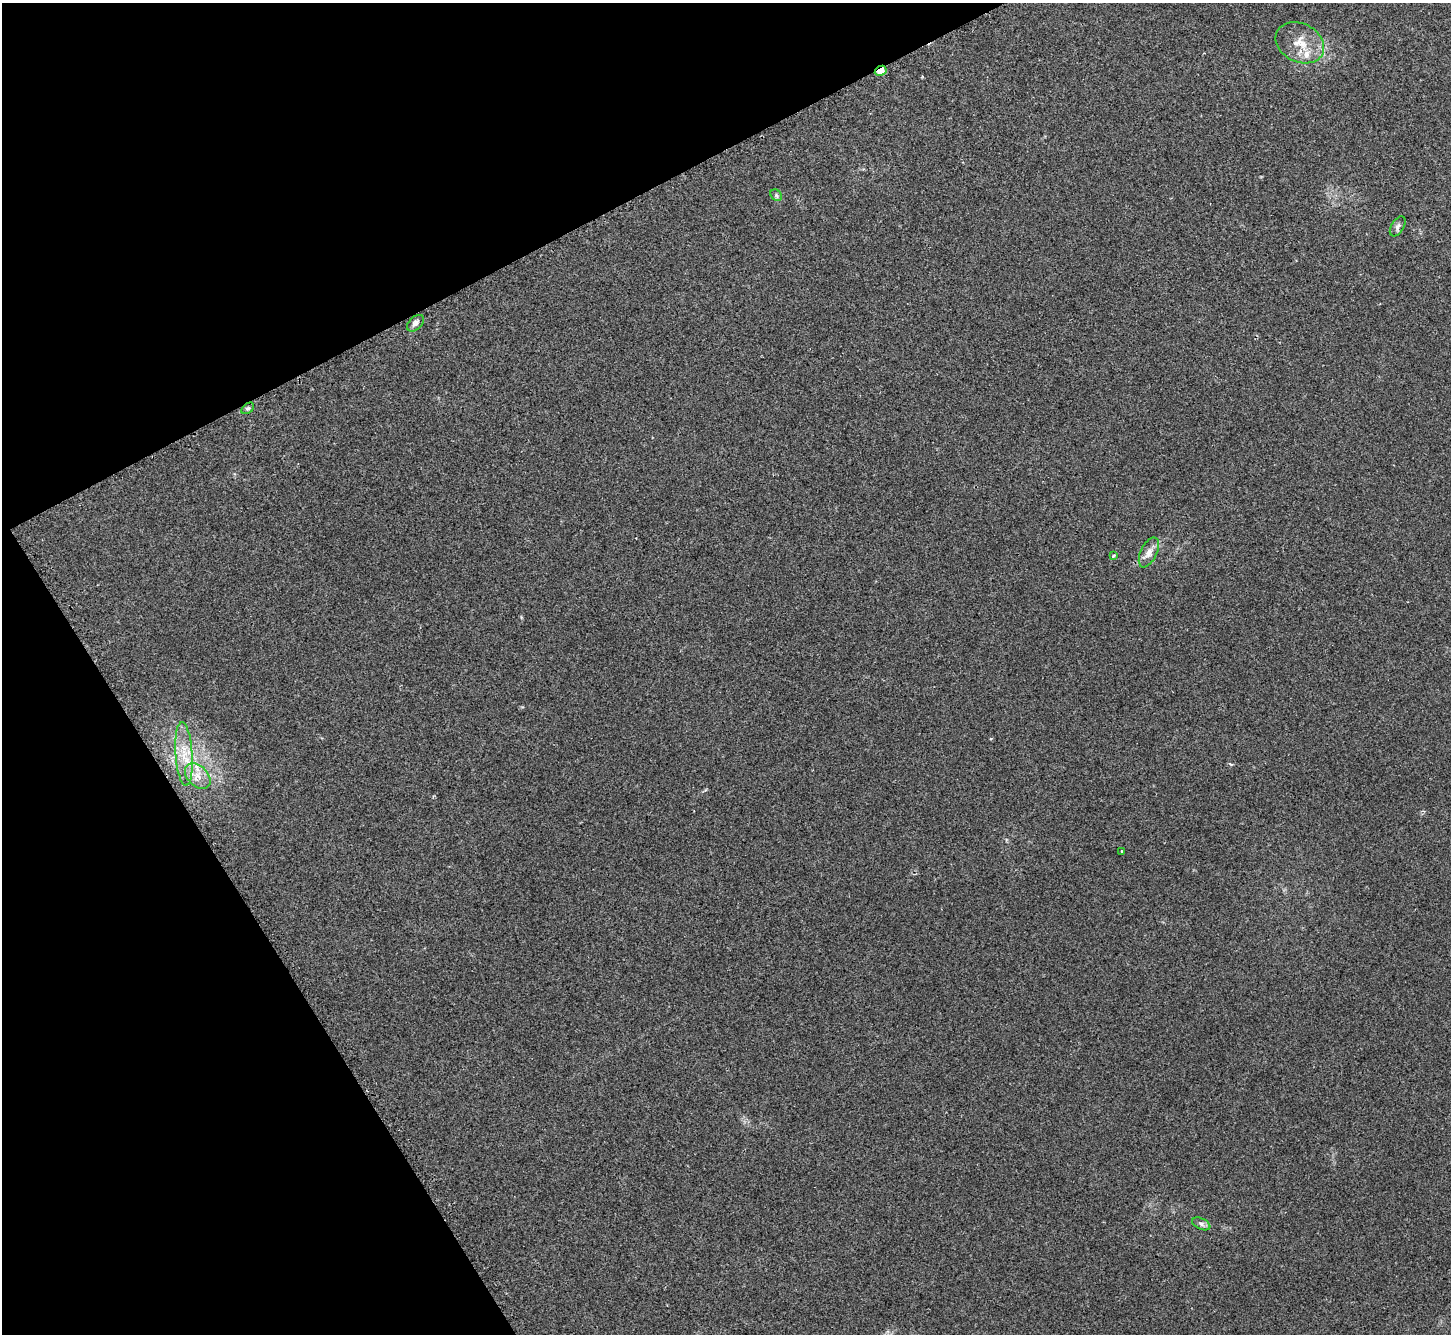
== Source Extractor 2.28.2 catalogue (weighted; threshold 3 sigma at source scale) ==
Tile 5 of 4 x 4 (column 1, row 2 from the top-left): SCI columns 37-1485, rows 2848-4179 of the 5873 x 5864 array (HDU 1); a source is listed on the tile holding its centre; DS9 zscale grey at full resolution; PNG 1453 x 1336 px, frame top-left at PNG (2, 3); each listed source drawn as its Kron ellipse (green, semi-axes under 4 px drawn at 4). Shown black and unused: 25% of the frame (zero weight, under 2 of 3 exposures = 3% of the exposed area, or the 3 px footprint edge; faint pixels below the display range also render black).
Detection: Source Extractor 2.28.2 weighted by HDU 2 'WHT'; one run over the whole footprint, this tile lists its part. Background 0.161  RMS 0.0079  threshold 0.0355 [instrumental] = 3 sigma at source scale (4.5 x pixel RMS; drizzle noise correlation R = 1.50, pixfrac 1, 0.05/0.05 arcsec/px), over >= 5 px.
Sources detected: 14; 2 inside a brighter listed object's ellipse — not listed separately; the other 12 listed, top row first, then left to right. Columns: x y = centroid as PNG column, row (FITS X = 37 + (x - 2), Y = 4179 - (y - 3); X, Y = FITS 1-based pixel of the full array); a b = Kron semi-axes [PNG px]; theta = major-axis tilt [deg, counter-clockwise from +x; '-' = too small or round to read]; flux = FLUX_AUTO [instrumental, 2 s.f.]
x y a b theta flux
1300 43 25 19 -28 18
881 71 6 4 27 11
776 195 6 5 - 1.5
1398 226 11 6 58 2.4
415 323 10 6 43 3.5
248 408 7 4 39 1.5
1149 552 16 8 65 5.6
1113 556 3 3 - 2
184 754 32 8 -86 15
198 776 15 10 -47 8.6
1122 851 3 2 - 0.88
1201 1224 10 5 -25 2.2
Overlapping masked pixels (flux is a lower limit): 1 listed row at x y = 881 71